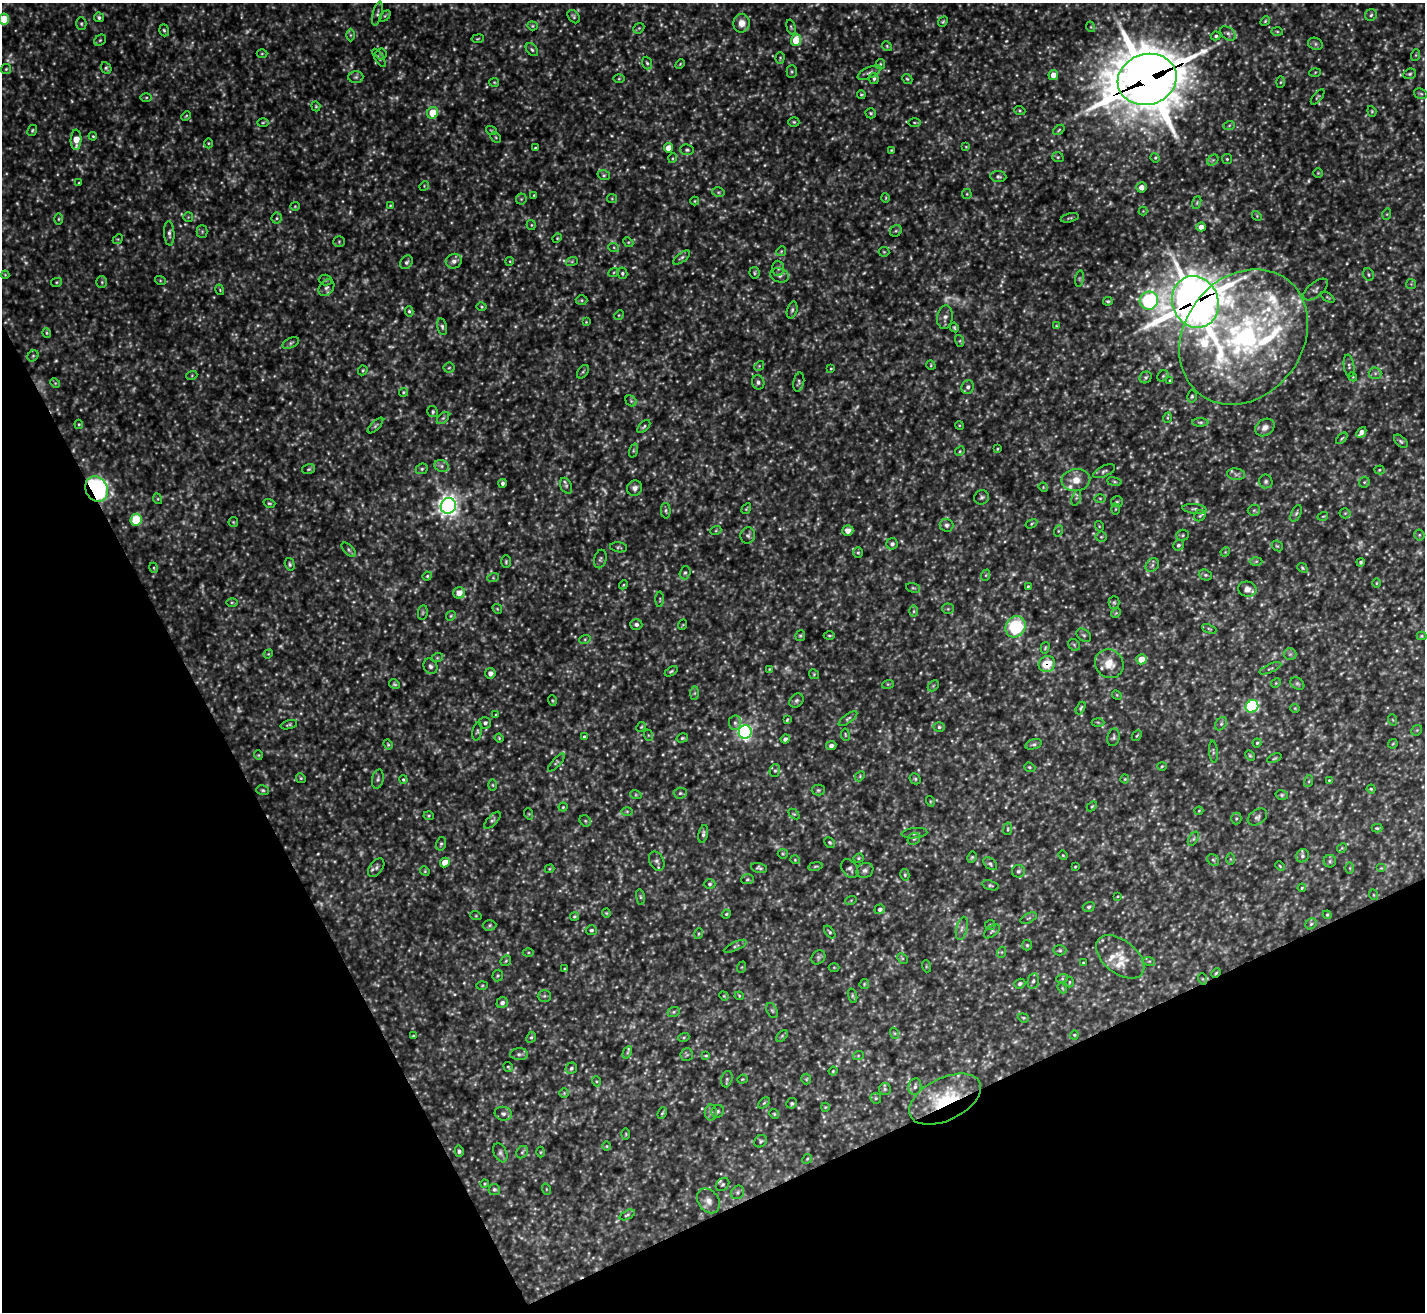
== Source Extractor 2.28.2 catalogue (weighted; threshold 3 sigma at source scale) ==
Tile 14 of 4 x 4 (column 2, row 4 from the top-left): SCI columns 1424-2846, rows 154-1463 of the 5696 x 5683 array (HDU 1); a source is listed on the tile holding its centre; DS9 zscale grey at full resolution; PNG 1427 x 1314 px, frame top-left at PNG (2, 3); each listed source drawn as its Kron ellipse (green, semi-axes under 4 px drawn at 4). Shown black and unused: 25% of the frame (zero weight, under 3 of 5 exposures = <1% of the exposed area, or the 3 px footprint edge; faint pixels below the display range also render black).
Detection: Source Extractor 2.28.2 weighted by HDU 2 'WHT'; one run over the whole footprint, this tile lists its part. Background 0.232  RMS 0.028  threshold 0.126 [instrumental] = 3 sigma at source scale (4.5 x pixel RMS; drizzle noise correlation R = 1.50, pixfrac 1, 0.05/0.05 arcsec/px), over >= 5 px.
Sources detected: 711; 147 too faint to see at this stretch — neither listed nor drawn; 14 inside a brighter listed object's ellipse — not listed separately; of the other 550, all 500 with FLUX_AUTO >= 2.56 (the completeness limit of this list) listed and drawn (50 fainter detections not listed), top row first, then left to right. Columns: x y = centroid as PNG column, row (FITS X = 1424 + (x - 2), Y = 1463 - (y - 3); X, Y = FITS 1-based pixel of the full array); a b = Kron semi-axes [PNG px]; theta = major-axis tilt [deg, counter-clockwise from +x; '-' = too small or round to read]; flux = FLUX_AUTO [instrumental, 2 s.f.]
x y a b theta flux
377 14 12 4 76 7.7
1371 15 6 5 - 6.3
385 16 6 4 44 3.7
99 17 5 4 - 6.8
574 17 7 5 -53 5.4
4 19 5 5 - 73
1265 21 5 4 - 3.8
943 22 5 4 - 3.9
742 23 9 8 - 26
81 24 6 5 - 4.9
532 26 5 4 - 3.7
791 27 7 4 -75 4.6
1091 27 5 3 - 2.8
639 28 6 4 43 4.1
164 30 6 4 -72 5.2
1277 31 6 4 -2 4.1
1228 33 9 6 -38 10
350 35 6 4 -90 4.4
1216 36 5 4 - 5.9
478 39 6 3 9 3
100 40 6 5 - 4.6
796 40 6 5 - 78
1315 44 7 6 - 6.6
887 46 5 4 - 3.8
532 50 7 5 -50 6
262 54 5 3 - 3
381 54 5 5 - 4.6
1416 55 6 4 71 3.1
379 58 10 4 -58 4.8
780 58 6 4 87 3.9
647 63 6 4 -71 5.2
680 64 5 3 - 3
880 64 5 4 - 4
106 68 6 5 - 5.4
6 69 5 5 - 4
792 71 6 5 - 4.5
1315 72 6 4 3 3.2
869 73 13 5 25 9.8
1410 74 6 5 - 5.3
1053 75 5 4 - 26
356 77 7 6 - 7.4
619 79 6 4 1 3.7
874 79 5 5 - 5.8
907 79 5 4 - 4.3
1147 79 30 25 17 17000
494 82 5 4 - 3.4
1281 82 6 4 88 3.6
1421 94 7 5 -16 5
861 95 4 4 - 3.8
146 97 5 3 - 3.4
1318 97 9 4 50 3.9
316 106 5 4 - 3.4
1020 111 5 4 - 3.5
1372 111 5 4 - 3.5
433 113 6 5 - 67
871 113 5 5 - 4.6
186 116 5 3 - 3
794 122 5 4 - 4.1
263 123 6 3 2 3.6
914 123 6 3 -1 3.2
1229 126 6 4 21 3.7
491 130 5 3 - 3
1059 130 6 4 37 3.8
32 131 6 4 60 4.5
93 136 4 3 - 3.1
496 137 6 3 -45 3.1
76 140 10 5 89 47
208 143 5 3 - 2.7
966 147 4 4 - 2.6
535 148 3 3 - 4
668 148 5 4 - 36
687 150 7 5 -10 5.7
891 150 4 3 - 3
1058 157 6 4 -20 4.3
673 158 5 3 - 3
1155 158 5 4 - 4
1227 159 5 5 - 3.8
1213 160 6 5 - 5.4
1318 173 4 4 - 3.1
604 175 6 5 - 5.3
998 177 8 5 -6 7.7
79 183 4 3 - 2.6
424 186 5 4 - 3.1
1141 187 5 5 - 18
718 192 6 4 -12 5.2
967 194 5 4 - 3.4
534 195 4 4 - 3.2
886 198 5 3 - 2.6
521 199 5 5 - 5
612 199 5 4 - 3.3
695 201 4 4 - 3
1197 203 6 4 72 3.8
390 205 3 3 - 2.6
295 206 5 4 - 3
1143 211 4 4 - 2.6
1387 214 5 3 - 3.3
1257 216 5 4 - 2.9
188 217 5 5 - 3.8
277 218 6 5 - 5.4
1070 218 9 3 13 4.3
59 219 5 3 - 3.5
531 225 5 4 - 3.8
1201 227 5 4 - 19
202 231 6 5 - 5
896 231 6 5 - 4.8
169 233 12 5 -87 10
557 238 5 4 - 3.1
118 239 5 4 - 3.3
339 242 6 5 - 4.5
628 242 5 4 - 3.7
614 248 5 3 - 3.3
781 251 5 4 - 3.6
884 252 5 5 - 3.8
682 258 10 4 37 7.2
454 261 8 7 - 14
510 261 4 3 - 2.6
572 261 6 4 19 3.8
406 262 7 5 51 7.2
778 268 7 6 - 7.3
614 272 5 3 - 3
622 273 5 5 - 5.2
755 273 6 5 - 4.6
5 275 4 4 - 2.7
779 275 9 7 -18 12
1368 275 7 5 -72 5.2
1080 279 8 4 82 5.2
160 280 5 3 - 2.9
325 280 6 5 - 4.7
57 282 5 4 - 3.4
102 282 6 5 - 4.8
1411 284 5 5 - 3.9
326 288 9 7 53 11
1316 289 15 7 39 12
220 290 5 3 - 2.7
1327 297 8 3 -31 3.5
582 300 6 5 - 4.1
1108 301 5 4 - 4.9
1149 301 9 9 - 400
1195 302 26 23 -68 10000
482 307 5 4 - 3.5
792 310 9 5 75 6.6
409 311 5 4 - 4.8
619 315 5 4 - 3.5
945 317 12 7 81 14
586 322 4 4 - 2.7
1056 326 4 4 - 2.7
442 327 8 5 -78 6.5
954 327 5 4 - 4.3
47 333 4 4 - 3.7
1244 337 72 59 53 840
960 341 6 4 -73 4
291 343 9 5 25 6.2
33 356 6 5 - 4.8
931 365 5 4 - 3.3
759 366 5 4 - 3.6
1349 366 11 5 -81 7.7
449 368 5 5 - 4.5
831 369 3 3 - 2.7
363 370 5 4 - 4.2
583 372 7 5 53 5
1375 373 6 6 - 7.1
192 375 5 3 - 3.2
1163 376 6 5 - 4.7
1146 377 6 5 - 5.5
1353 377 4 3 - 2.6
1170 380 4 4 - 3.1
758 382 7 6 - 8.8
799 382 9 5 78 6.2
55 383 5 4 - 3.7
968 387 7 6 - 9.7
403 392 5 4 - 3.6
1192 396 6 5 - 4.9
631 401 6 5 - 5.8
433 412 6 5 - 5.1
443 418 7 4 44 5.8
1167 418 5 3 - 3.1
1200 422 8 4 -1 5
79 424 5 4 - 3.2
959 425 4 3 - 2.8
375 426 10 4 45 6.2
644 427 8 4 45 5.5
1265 427 10 8 34 16
1361 432 6 4 49 15
1342 438 7 3 45 3.7
1401 441 8 5 -45 5.6
997 449 3 3 - 2.9
633 451 7 3 71 4.1
960 451 5 4 - 3.7
441 466 7 6 - 10
309 469 6 5 - 4.5
422 469 6 5 - 5.4
1379 470 5 4 - 3.8
1104 471 12 5 24 7.8
1236 474 9 6 -7 9.5
1076 480 14 11 4 37
1266 481 7 6 - 6.7
1114 482 7 4 -9 4.5
1364 482 6 5 - 4.5
502 483 4 4 - 7.1
566 486 8 5 -65 7.3
1043 487 5 3 - 2.7
635 488 8 7 - 12
96 489 13 11 -63 510
982 497 7 7 - 8.4
1076 498 8 3 71 5
1100 498 5 4 - 3.8
158 499 5 3 - 3.1
1117 502 6 5 - 6
269 503 6 4 -16 3.9
448 506 8 7 - 2000
746 509 6 3 59 3.1
1116 509 5 3 - 3.1
1194 509 12 5 -6 8.8
1254 510 6 5 - 5.3
666 511 8 5 -87 5.4
1296 513 9 5 65 6.6
1345 513 5 5 - 3.8
1200 516 6 5 - 5.2
1323 516 5 3 - 2.9
136 520 6 5 - 120
233 522 5 4 - 3.4
1031 524 6 4 32 3.5
946 525 7 6 - 8.6
1099 526 5 3 - 2.6
716 530 5 3 - 3.2
848 531 5 5 - 22
1058 531 6 3 72 3.5
748 535 8 7 - 8.3
1183 535 6 5 - 5.1
1419 535 5 5 - 4.1
1101 537 5 5 - 4.9
892 544 5 5 - 8.5
1178 545 5 5 - 6.5
1277 546 6 5 - 4.5
619 547 8 5 -7 5.5
349 550 9 4 -46 7
1225 552 5 4 - 2.8
858 553 5 4 - 3.9
600 559 9 6 76 6.4
1256 561 6 4 2 4.5
506 562 6 5 - 4.5
1361 562 4 3 - 5.3
290 564 6 4 -75 5.7
1152 565 7 6 - 7.6
154 568 5 3 - 2.9
1302 568 5 4 - 3.8
685 573 7 5 73 5.9
986 575 6 4 72 3.7
1205 575 7 5 -19 6
427 576 5 4 - 3.4
493 578 6 4 18 3.7
1376 583 5 3 - 2.6
623 585 4 3 - 2.9
1028 586 3 3 - 3.1
913 588 7 4 -15 4.6
1247 589 9 7 -10 18
459 593 6 5 - 28
660 599 7 3 -89 3.3
232 602 6 4 0 4
1114 602 6 5 - 4.9
497 609 5 4 - 3.1
948 609 5 5 - 4.4
914 611 6 4 89 4.6
423 612 7 5 84 5.2
1116 613 5 4 - 3.6
451 616 5 4 - 4.3
636 624 6 5 - 8.9
682 625 5 3 - 2.6
1016 627 11 9 61 200
1209 629 7 3 -23 4.1
829 635 6 3 0 3.8
1084 635 8 5 -40 6.5
800 636 5 5 - 4.2
1422 636 5 4 - 3.3
585 639 6 4 19 4
1074 645 6 5 - 4.5
1045 648 6 4 74 3.8
268 654 5 4 - 2.9
1290 654 6 6 - 7.2
437 658 6 4 18 3.7
1141 659 5 5 - 49
1047 664 8 8 - 72
1109 664 15 13 -50 43
430 666 8 6 -63 9
1270 668 12 3 23 5.1
769 669 4 3 - 2.8
671 671 7 3 31 4.2
490 673 5 5 - 15
814 674 5 4 - 3.8
1276 683 5 4 - 3.3
394 684 5 4 - 4.6
888 684 6 4 17 3.5
1297 684 7 5 -33 5.6
933 686 6 4 45 4.4
695 693 7 4 89 5.3
1117 695 5 4 - 3.2
796 700 8 6 44 6.9
552 701 5 3 - 3.1
1252 706 7 6 - 350
1081 708 7 4 62 4.6
1295 708 4 4 - 2.9
496 715 4 3 - 3.8
848 719 11 4 35 6.6
787 720 4 2 - 3
1393 720 6 3 -70 2.8
1098 722 6 4 -3 3.6
485 723 6 6 - 8.6
735 723 7 6 - 8.6
1221 724 7 5 53 6.2
289 725 8 3 15 4.4
641 727 5 4 - 3.4
939 727 5 5 - 5.9
1417 730 6 4 43 4
477 731 9 4 79 5.7
745 732 7 6 - 850
648 735 6 4 -71 3.3
845 735 6 3 -81 2.9
1137 735 6 3 48 3
584 737 4 3 - 4.4
1114 737 9 6 77 6.8
499 738 4 4 - 3
682 738 6 4 16 4.4
785 739 4 4 - 9.9
1257 743 4 4 - 3.8
388 744 5 4 - 3.7
1034 744 9 4 16 6.9
1393 744 5 3 - 2.7
831 746 5 4 - 12
1213 752 11 3 -85 4.7
258 755 5 4 - 3
1250 756 6 4 -62 3.8
1274 758 8 3 23 3.8
556 762 11 4 47 5.3
1162 766 4 4 - 3.4
1030 767 6 4 -20 3.7
775 770 6 5 - 5.9
860 776 5 4 - 3.5
301 778 5 4 - 3.8
378 779 10 5 78 7.6
915 779 6 5 - 4.5
1125 779 4 4 - 3
403 780 4 3 - 3.6
1329 780 4 4 - 2.9
1309 781 6 4 72 4
493 785 6 4 -89 3.8
1371 789 4 4 - 3.4
262 790 6 4 -16 5
818 790 6 5 - 5
680 793 6 5 - 5.6
636 795 6 3 -18 3.4
1282 795 6 5 - 5
930 801 5 3 - 2.8
1092 806 6 3 44 3.5
563 807 4 4 - 3.6
627 811 6 4 0 4
1199 811 4 4 - 2.7
529 814 6 3 -72 3
794 814 6 4 -43 3.8
429 816 5 4 - 3.6
1257 817 10 7 34 10
1236 819 6 5 - 4.8
492 820 10 5 47 6.3
585 821 6 5 - 4.8
1377 828 5 3 - 3.7
1008 829 6 4 82 4.4
915 833 13 5 4 8.7
703 834 9 4 78 7.8
914 839 6 5 - 6.6
1193 839 8 4 59 5.6
830 843 5 5 - 5
441 844 7 5 74 5.2
1342 848 5 4 - 3.4
783 854 5 4 - 3.7
1063 855 5 4 - 3.3
1302 856 7 6 - 7.8
972 857 6 4 62 4.4
858 858 5 4 - 3.6
1230 859 6 4 -90 3.4
795 860 5 4 - 3.2
1213 860 6 5 - 5.4
657 861 10 7 -64 10
1330 861 6 6 - 6.2
445 862 5 4 - 38
990 864 8 5 -40 6.4
815 866 7 3 9 4.2
1280 866 5 3 - 2.9
1075 867 3 3 - 2.8
376 868 10 6 52 9.8
759 868 8 5 -15 6.6
1350 868 6 4 -90 3.4
1381 868 5 4 - 3.5
550 869 5 4 - 3
850 869 10 7 -53 9.7
425 871 5 4 - 3.2
865 871 9 7 27 10
1018 871 6 6 - 7.6
905 875 6 4 -78 4
747 879 6 5 - 4.9
710 884 6 4 0 5.2
990 885 9 4 -16 5.4
1302 888 4 3 - 3.3
1374 895 5 3 - 2.8
1118 896 4 3 - 2.6
640 897 8 4 -82 5
851 900 6 3 19 2.9
1089 907 6 4 17 6.6
880 909 5 4 - 9.3
606 913 4 4 - 3.1
726 914 4 4 - 3.4
1327 915 4 4 - 3.3
476 916 6 3 -18 3
574 916 4 4 - 3.9
1029 918 9 4 26 5.4
1311 924 6 5 - 5.2
490 925 7 5 2 5
990 925 5 5 - 4.2
962 928 12 5 76 11
591 930 6 5 - 5.6
992 931 9 5 38 5.8
830 932 7 4 -51 4.9
699 934 5 3 - 3.4
1027 945 5 5 - 4.6
735 946 12 3 24 6.4
1060 950 7 5 -2 4.7
528 952 5 3 - 3.4
1002 952 5 3 - 3.1
818 957 8 6 47 6.2
1120 957 28 16 -38 67
902 958 6 4 -45 4.3
506 961 6 4 45 4
1149 961 6 4 -17 4.2
1083 963 3 3 - 2.7
926 966 6 4 -73 3.1
742 967 6 4 71 3.4
834 967 5 3 - 2.6
564 969 3 3 - 2.9
1216 973 5 4 - 3.9
498 976 6 5 - 4.5
1062 979 6 4 19 4.2
1203 979 6 3 -70 2.7
1033 981 8 5 78 7.2
1069 982 5 3 - 2.9
864 984 5 4 - 3.4
1020 984 5 4 - 7.2
482 985 6 4 2 3.3
1062 988 6 4 -48 4
544 996 6 5 - 5.9
724 996 5 4 - 3.5
739 996 4 4 - 3.1
852 996 7 4 -74 4.8
502 1003 6 5 - 10
772 1010 8 5 -62 5.3
674 1012 6 5 - 4.2
1023 1018 6 4 -20 3.8
894 1033 5 3 - 3.3
1074 1035 4 4 - 3.1
413 1036 4 3 - 3.6
782 1036 7 4 46 4.5
531 1037 6 4 66 5.1
684 1037 5 3 - 3.6
627 1052 6 4 65 4.6
519 1054 9 6 1 9.3
687 1055 6 6 - 5.8
706 1056 4 4 - 3.7
858 1056 5 3 - 3
508 1067 5 3 - 3.6
571 1068 6 5 - 7.1
833 1071 4 3 - 2.7
727 1079 8 5 75 6.1
742 1079 5 4 - 2.9
806 1079 5 5 - 3.7
596 1081 5 3 - 3.3
915 1086 8 6 81 11
885 1089 6 6 - 6.1
564 1093 5 5 - 4.1
876 1098 6 5 - 4
945 1099 39 21 26 190
764 1103 7 4 45 4.1
792 1103 5 5 - 5.3
825 1107 4 4 - 3
718 1111 7 6 - 6.4
662 1113 6 4 67 4.2
711 1113 8 6 89 9.4
503 1114 8 7 - 10
774 1114 5 4 - 3.5
626 1134 5 3 - 2.9
760 1141 7 5 37 5.6
607 1146 5 3 - 2.6
459 1151 5 4 - 5.9
522 1152 7 5 46 6
541 1152 5 3 - 2.7
500 1153 10 6 -67 9
807 1159 5 4 - 3.7
485 1184 4 4 - 3.6
723 1184 7 6 - 5.8
494 1189 6 5 - 6.6
546 1189 6 3 -72 2.9
738 1192 7 6 - 7.1
708 1201 13 10 -54 23
627 1215 8 4 26 5.3
Overlapping masked pixels (flux is a lower limit): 7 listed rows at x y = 1147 79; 1195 302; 1244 337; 96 489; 1047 664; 1216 973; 945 1099
Isophote crosses this tile's border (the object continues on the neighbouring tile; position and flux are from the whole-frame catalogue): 1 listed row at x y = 4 19